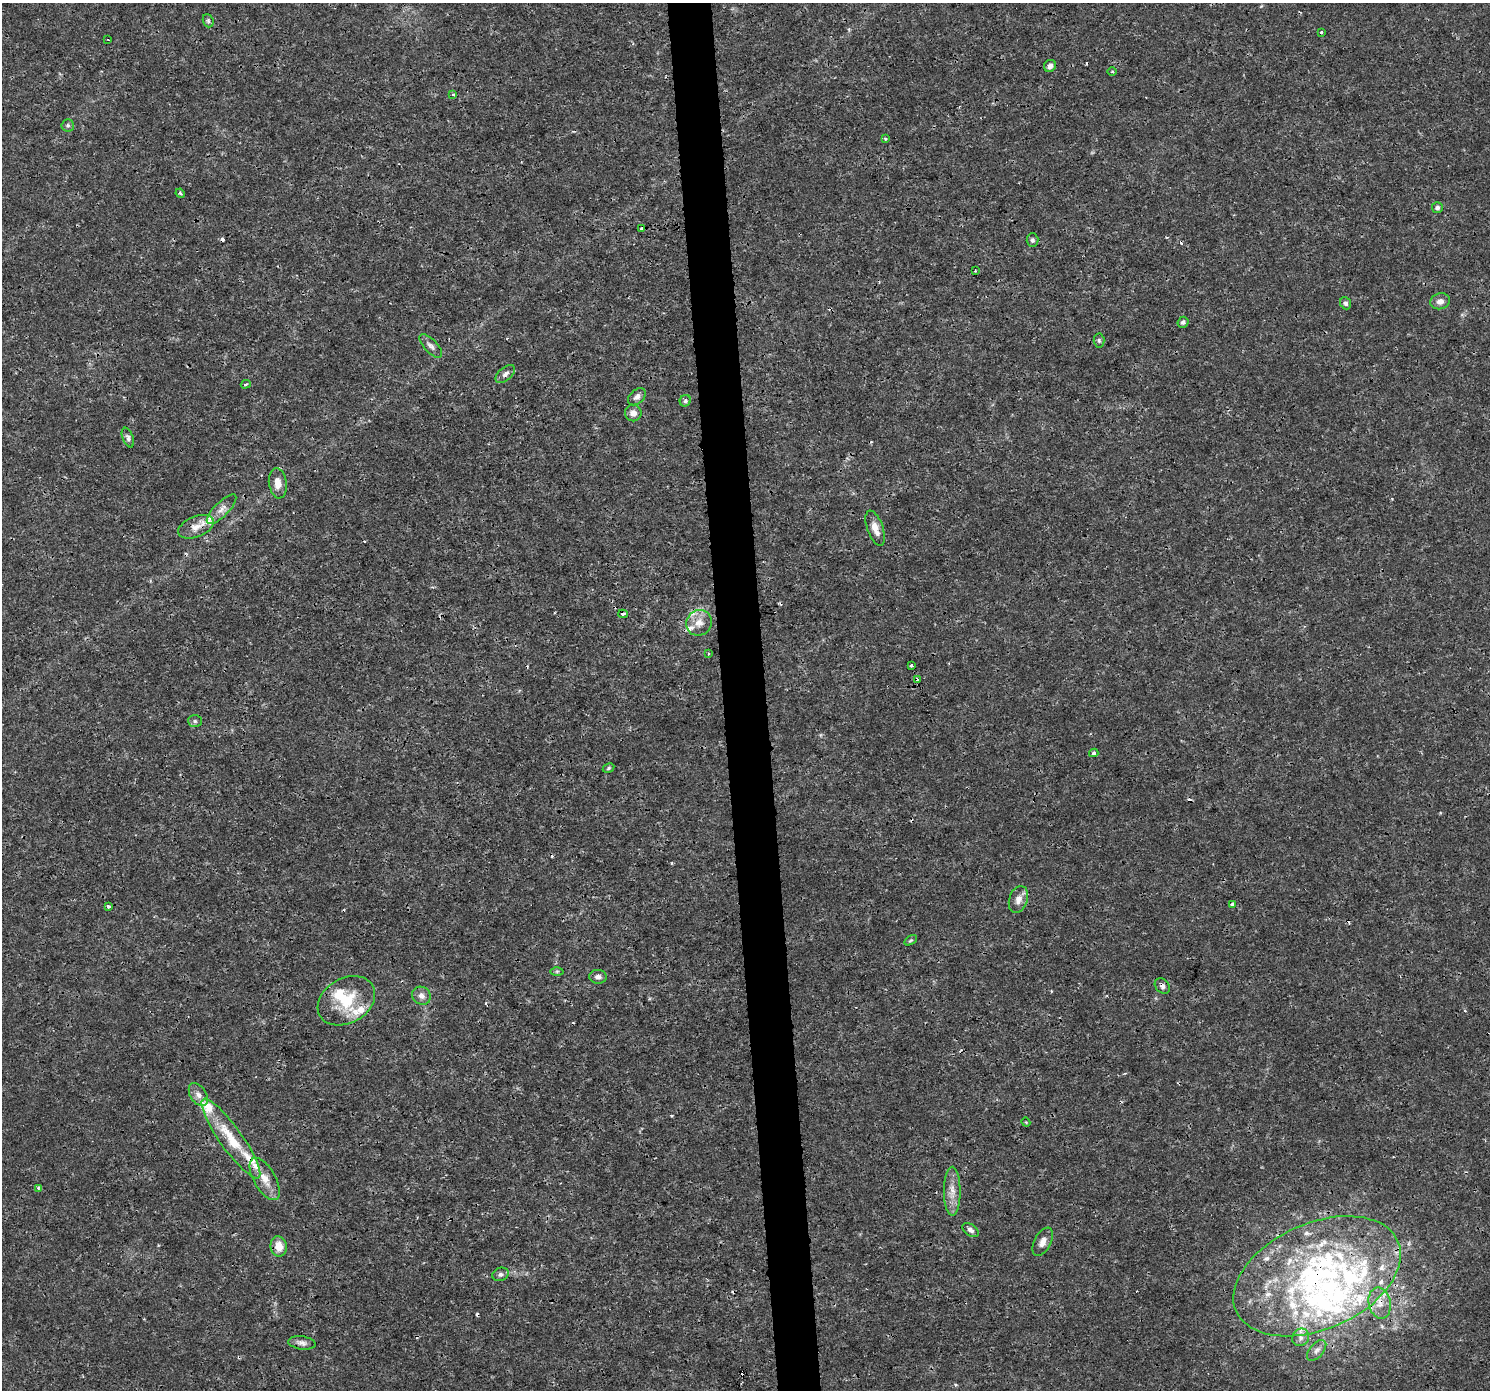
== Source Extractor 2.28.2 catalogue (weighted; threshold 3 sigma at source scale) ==
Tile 5 of 3 x 3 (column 2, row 2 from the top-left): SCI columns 1488-2975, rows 1429-2816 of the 4462 x 4206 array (HDU 1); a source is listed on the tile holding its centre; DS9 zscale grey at full resolution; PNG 1492 x 1392 px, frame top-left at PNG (2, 3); each listed source drawn as its Kron ellipse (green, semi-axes under 4 px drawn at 4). Shown black and unused: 3% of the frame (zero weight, under 3 of 4 exposures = <1% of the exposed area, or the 3 px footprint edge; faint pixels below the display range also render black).
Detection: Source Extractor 2.28.2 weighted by HDU 2 'WHT'; one run over the whole footprint, this tile lists its part. Background 9.91e-04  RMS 9.5e-04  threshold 0.00426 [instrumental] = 3 sigma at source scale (4.5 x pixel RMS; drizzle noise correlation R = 1.50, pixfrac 1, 0.0396/0.0396 arcsec/px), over >= 5 px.
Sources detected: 96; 1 inside a brighter object's white glare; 13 cosmic-ray / hot-pixel residue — neither listed nor drawn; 22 inside a brighter listed object's ellipse — not listed separately; the other 60 listed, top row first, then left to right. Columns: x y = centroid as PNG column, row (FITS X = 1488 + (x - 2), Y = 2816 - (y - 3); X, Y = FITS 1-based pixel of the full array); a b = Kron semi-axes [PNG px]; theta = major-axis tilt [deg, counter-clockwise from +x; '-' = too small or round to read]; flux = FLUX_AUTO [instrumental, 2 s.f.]
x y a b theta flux
208 21 7 5 -69 0.18
1321 32 3 3 - 0.35
108 40 2 2 - 0.067
1050 66 6 5 - 0.44
1112 72 5 3 - 0.1
453 95 4 3 - 0.12
68 125 6 6 - 0.2
885 139 4 3 - 0.11
180 193 5 3 - 0.13
1437 208 5 5 - 0.28
642 228 3 3 - 0.32
1032 240 7 6 - 0.24
975 271 3 2 - 0.077
1440 301 10 8 14 0.6
1346 303 6 5 - 0.25
1183 322 5 5 - 0.21
1099 340 7 5 -85 0.18
431 346 15 6 -46 0.47
505 374 11 6 41 0.4
246 384 5 3 - 0.16
637 397 10 6 42 0.4
685 401 6 5 - 0.19
633 413 8 8 - 0.54
128 438 10 5 -68 0.28
278 483 15 9 -83 0.9
222 509 19 7 45 0.71
196 527 19 10 21 1.1
875 528 18 8 -70 0.96
623 614 5 3 - 0.16
699 623 13 12 - 1.1
709 654 2 2 - 0.11
911 665 3 3 - 0.38
917 679 3 3 - 0.16
195 721 7 6 - 0.21
1094 753 4 4 - 0.2
608 768 6 4 29 0.15
1018 899 14 9 72 0.76
1232 904 3 3 - 0.21
108 906 4 3 - 0.23
911 940 7 4 30 0.13
557 971 6 4 1 0.15
598 977 8 7 - 0.42
1162 986 8 6 -47 0.34
421 996 10 8 -35 0.54
346 1001 30 22 30 4.1
198 1095 12 8 -59 0.59
1026 1122 4 4 - 0.099
231 1139 48 11 -55 3.9
265 1179 23 10 -60 1.4
38 1188 3 3 - 0.17
952 1191 24 8 -90 1.1
970 1230 9 5 -35 0.35
1043 1242 15 8 62 0.7
279 1246 10 8 -80 1.2
500 1274 8 6 19 0.3
1317 1276 88 53 23 29
1380 1303 16 11 -78 1.1
1301 1337 9 8 - 0.49
302 1343 14 6 -7 0.44
1317 1350 12 7 49 0.45
Overlapping masked pixels (flux is a lower limit): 5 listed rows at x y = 196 527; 1162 986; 231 1139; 1317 1276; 1380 1303